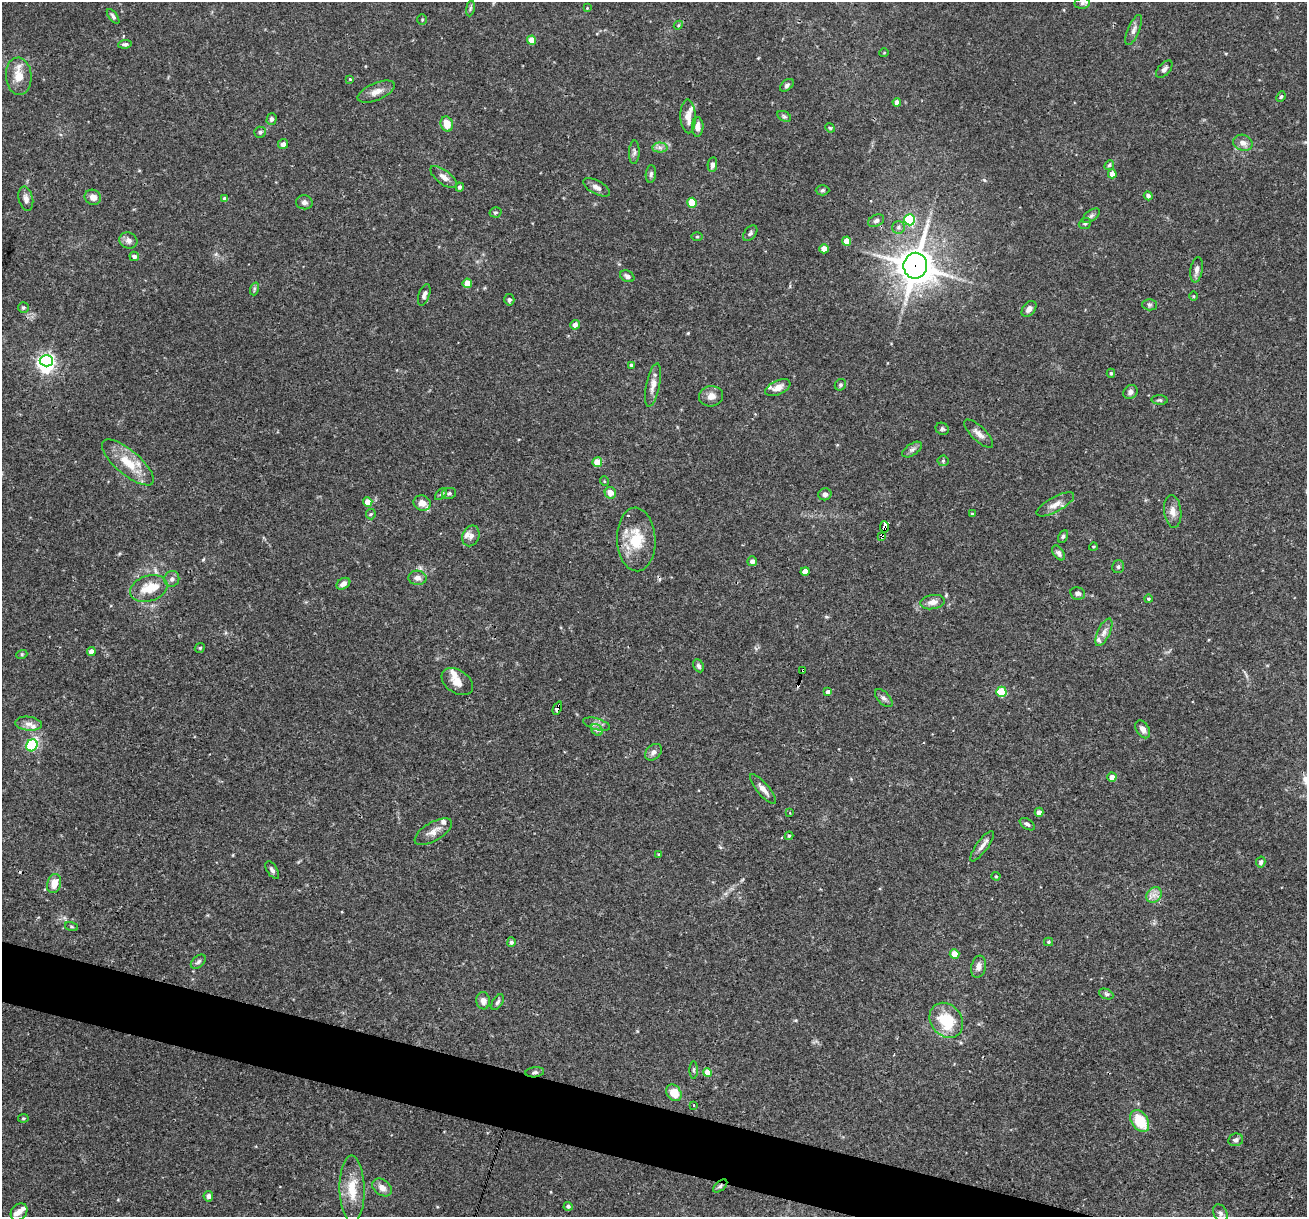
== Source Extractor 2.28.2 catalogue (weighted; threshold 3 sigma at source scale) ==
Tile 6 of 4 x 4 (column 2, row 2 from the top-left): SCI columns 1306-2610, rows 2682-3896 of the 5220 x 5237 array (HDU 1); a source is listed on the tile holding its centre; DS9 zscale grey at full resolution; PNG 1309 x 1219 px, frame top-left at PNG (2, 2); each listed source drawn as its Kron ellipse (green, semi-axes under 4 px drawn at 4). Shown black and unused: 4% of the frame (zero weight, under 3 of 4 exposures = <1% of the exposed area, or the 3 px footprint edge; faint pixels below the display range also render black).
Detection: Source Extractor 2.28.2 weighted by HDU 2 'WHT'; one run over the whole footprint, this tile lists its part. Background 0.0756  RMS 0.0036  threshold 0.016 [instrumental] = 3 sigma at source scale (4.5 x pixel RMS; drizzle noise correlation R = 1.50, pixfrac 1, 0.05/0.05 arcsec/px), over >= 5 px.
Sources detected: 180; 1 inside a brighter object's white glare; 2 cosmic-ray / hot-pixel residue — neither listed nor drawn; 12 inside a brighter listed object's ellipse — not listed separately; the other 165 listed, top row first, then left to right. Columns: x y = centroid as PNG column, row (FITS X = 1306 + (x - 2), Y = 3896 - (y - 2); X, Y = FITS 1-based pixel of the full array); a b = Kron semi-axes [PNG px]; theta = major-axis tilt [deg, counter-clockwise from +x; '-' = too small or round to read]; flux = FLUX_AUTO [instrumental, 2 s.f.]
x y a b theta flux
1082 3 7 5 8 0.84
470 8 8 4 81 0.61
587 8 4 3 - 0.27
113 16 9 4 -53 0.79
422 19 5 4 - 0.46
678 25 5 4 - 0.38
1134 30 16 6 67 1.7
532 40 4 4 - 5.7
125 44 7 4 6 0.7
884 53 4 3 - 0.27
1164 69 10 6 49 1.2
19 76 19 13 -85 5.4
350 79 4 3 - 0.3
787 85 8 5 40 0.81
376 92 20 8 23 2.9
1281 97 6 4 67 0.48
897 102 4 4 - 2
688 116 17 7 -89 3.3
784 116 7 5 -29 0.68
271 119 6 5 - 0.92
447 124 8 6 -72 4.4
698 127 10 5 89 2.1
830 128 5 4 - 0.41
260 132 6 5 - 0.72
1243 143 10 8 -21 2.2
283 144 5 5 - 1.4
660 147 7 5 -1 1.1
634 152 11 5 87 0.98
712 165 7 4 80 1.2
1109 165 5 4 - 0.51
651 174 9 5 82 0.87
1112 174 4 4 - 2.8
444 177 16 7 -37 2.3
460 187 4 4 - 0.78
597 187 14 6 -29 1.8
822 190 7 5 2 0.64
1148 196 4 4 - 0.99
93 197 8 7 - 2.6
26 199 12 7 -77 1.7
225 199 4 4 - 1.2
304 202 8 7 - 1.3
692 203 5 4 - 11
495 212 6 5 - 0.57
1091 216 10 5 37 0.93
910 220 5 5 - 27
876 221 8 5 26 0.95
1085 224 6 5 - 0.69
898 227 6 6 - 0.92
750 233 9 5 52 0.86
697 237 5 3 - 0.38
128 240 9 8 - 1.6
847 241 4 4 - 5.4
824 249 4 4 - 3.7
134 256 5 4 - 1.2
915 266 13 11 82 720
1197 270 13 6 80 1.7
627 276 7 5 -26 1.2
467 283 5 4 - 5.3
254 289 7 4 73 0.62
424 295 11 5 71 1.3
1194 296 4 3 - 0.33
509 300 6 5 - 0.75
1149 305 7 5 -1 0.76
23 308 5 5 - 0.61
1029 309 9 6 50 1.7
575 325 5 5 - 2.2
46 361 7 5 -2 81
632 365 4 3 - 0.64
1111 373 4 4 - 0.54
653 385 22 7 78 2.8
840 385 6 5 - 0.63
778 388 13 7 25 2.7
1130 392 7 6 - 1.2
711 396 12 10 11 2.6
1160 400 8 4 -4 0.66
942 429 7 6 - 0.74
979 433 19 7 -44 2.3
912 449 11 5 34 1.1
943 461 5 5 - 0.47
128 462 32 12 -40 9.3
597 462 5 5 - 8.7
604 481 5 3 - 0.27
449 493 7 5 10 0.76
610 493 6 5 - 2.9
441 494 7 4 44 0.59
825 494 7 6 - 0.99
368 502 4 4 - 5.5
422 503 9 7 -18 3.1
1055 504 21 7 29 3
1173 511 16 8 -83 2.7
371 514 5 5 - 0.46
972 514 3 3 - 0.38
885 527 6 4 -81 8.4
471 536 10 8 67 1.6
1063 536 6 4 62 0.66
882 537 4 3 - 18
636 539 32 19 -88 12
1093 547 4 3 - 0.35
1059 553 8 5 -55 1
752 561 5 4 - 1.5
1118 567 6 6 - 0.74
805 571 4 4 - 3.5
417 578 9 7 -3 1.8
172 579 8 7 - 1.3
343 584 7 5 32 1.6
149 588 19 12 18 6.8
1078 593 7 6 - 1
1148 599 4 4 - 0.49
932 602 12 7 9 2.3
1104 632 15 6 65 2
200 648 5 4 - 0.44
91 652 4 4 - 2.1
22 654 5 3 - 0.41
699 666 7 5 -62 0.9
803 670 4 3 - 0.85
457 682 17 11 -34 3.6
828 692 4 4 - 1.5
1001 692 5 5 - 16
884 698 11 6 -46 1.1
557 708 7 4 67 6.1
28 724 13 7 -7 2
597 724 14 5 -15 1.7
1143 729 10 6 -59 1.9
597 730 6 5 - 0.86
32 745 6 5 - 31
653 752 9 7 43 1.4
1112 777 4 4 - 2.7
763 789 19 6 -49 2.6
1039 812 4 4 - 1.9
790 813 4 3 - 0.36
1027 824 8 5 -33 0.87
433 832 21 9 30 3.1
789 836 4 4 - 0.48
982 846 18 6 54 2
659 854 4 4 - 0.35
1261 862 5 4 - 0.96
272 870 10 5 -56 1
996 876 4 4 - 0.39
54 884 10 7 77 4.4
1154 895 8 7 - 1.9
71 926 7 3 -19 0.42
511 942 5 4 - 0.78
1049 942 4 4 - 0.48
955 954 5 5 - 7.2
198 962 9 5 39 0.89
979 967 11 7 75 2
1106 994 7 5 -24 0.7
483 1001 8 7 - 2.1
498 1002 9 5 58 0.8
946 1020 19 15 -52 13
694 1070 8 4 90 0.56
535 1072 9 5 7 0.88
708 1073 4 4 - 6.6
674 1093 9 7 -54 5.6
694 1105 3 2 - 0.34
23 1118 5 4 - 0.39
1140 1121 12 8 -56 11
1236 1140 7 6 - 1.1
720 1186 8 4 40 0.78
382 1187 11 7 -36 2.2
352 1189 33 12 -89 8.2
208 1196 5 5 - 1
568 1206 4 4 - 0.82
19 1212 9 7 50 1.8
1220 1213 9 6 -61 1.4
Overlapping masked pixels (flux is a lower limit): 8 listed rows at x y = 915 266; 885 527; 882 537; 636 539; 803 670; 557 708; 535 1072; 720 1186